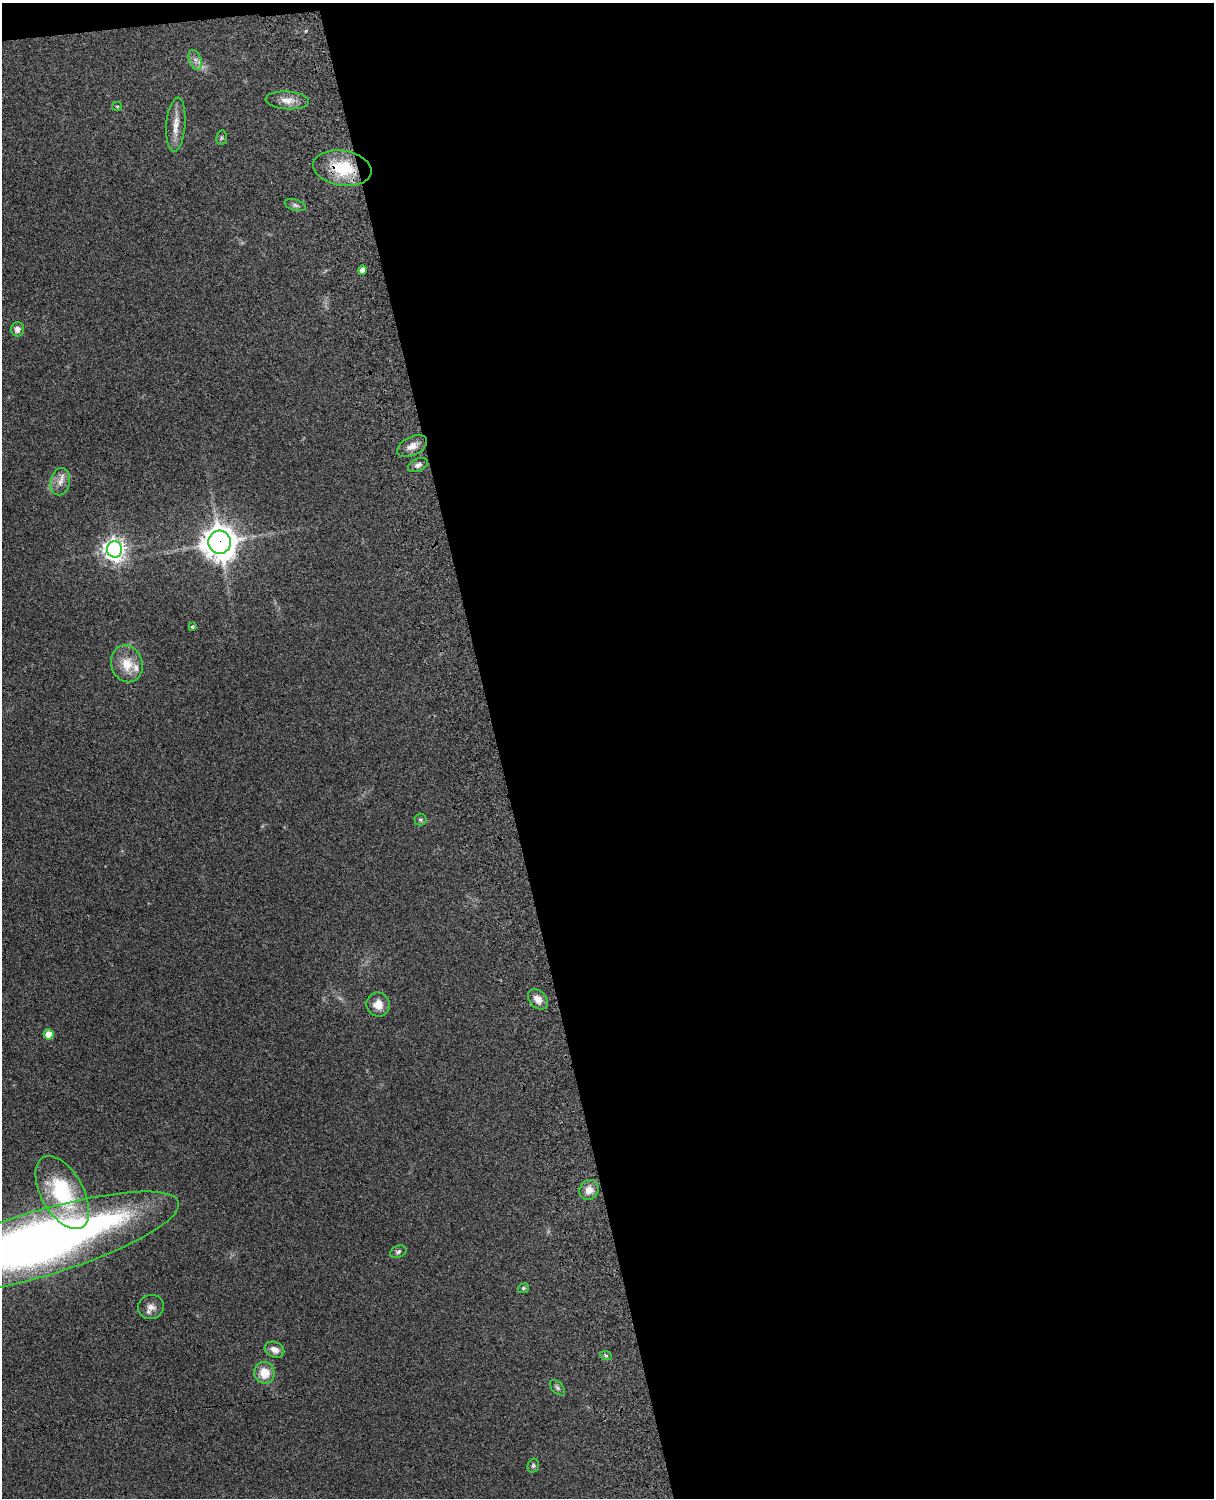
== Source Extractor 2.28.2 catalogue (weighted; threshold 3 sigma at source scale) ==
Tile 4 of 4 x 3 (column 4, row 1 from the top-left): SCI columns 3757-4968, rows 3156-4651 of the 5089 x 4928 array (HDU 1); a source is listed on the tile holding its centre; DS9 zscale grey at full resolution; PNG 1216 x 1500 px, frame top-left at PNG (2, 3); each listed source drawn as its Kron ellipse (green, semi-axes under 4 px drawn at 4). Shown black and unused: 60% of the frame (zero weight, under 3 of 4 exposures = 6% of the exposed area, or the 3 px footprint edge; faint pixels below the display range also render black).
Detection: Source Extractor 2.28.2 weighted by HDU 2 'WHT'; one run over the whole footprint, this tile lists its part. Background 0.285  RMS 0.0092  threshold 0.0415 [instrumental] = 3 sigma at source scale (4.5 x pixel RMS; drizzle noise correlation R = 1.50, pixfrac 1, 0.05/0.05 arcsec/px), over >= 5 px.
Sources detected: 34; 1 too faint to see at this stretch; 1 inside a brighter object's white glare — neither listed nor drawn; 1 inside a brighter listed object's ellipse — not listed separately; the other 31 listed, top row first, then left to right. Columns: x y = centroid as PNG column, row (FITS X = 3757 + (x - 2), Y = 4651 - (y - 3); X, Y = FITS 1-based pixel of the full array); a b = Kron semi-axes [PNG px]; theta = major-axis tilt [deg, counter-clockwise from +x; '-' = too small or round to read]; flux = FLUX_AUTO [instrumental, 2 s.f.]
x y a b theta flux
195 60 10 6 -69 4
287 100 22 9 -4 9.1
117 106 5 4 - 1.1
176 125 27 9 85 11
222 138 7 5 82 1.5
342 168 29 17 -9 41
295 205 11 5 -17 2.6
362 270 5 4 - 5.6
17 329 7 7 - 4.5
412 446 16 9 26 8.4
418 465 10 6 24 3.4
60 482 14 9 79 7.6
220 542 11 11 - 1500
114 549 8 7 - 650
192 627 4 3 - 1.4
127 664 19 15 -72 19
420 819 6 6 - 1.7
538 999 11 8 -44 7.9
378 1005 12 11 - 10
49 1034 5 5 - 13
589 1190 10 9 - 8.6
62 1193 40 21 -61 75
39 1244 146 33 17 960
398 1252 8 6 21 2.2
523 1288 6 4 21 1.3
151 1307 13 12 - 6.9
275 1350 10 7 -25 6.7
606 1356 6 4 -20 1.3
264 1373 11 10 - 17
557 1388 9 5 -45 2.2
533 1466 7 5 75 1.7
Overlapping masked pixels (flux is a lower limit): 2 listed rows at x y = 342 168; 220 542
Isophote crosses this tile's border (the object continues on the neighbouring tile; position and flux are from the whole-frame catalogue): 1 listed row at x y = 39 1244